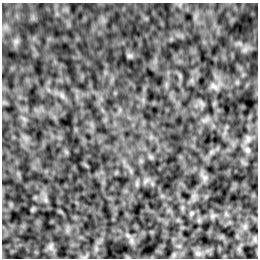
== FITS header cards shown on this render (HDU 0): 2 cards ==
NAXIS1  =                  256 /Number of positions along axis 1
NAXIS2  =                  256 /Number of positions along axis 2

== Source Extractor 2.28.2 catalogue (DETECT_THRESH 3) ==
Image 256 x 256 px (HDU 0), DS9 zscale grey, 1 PNG px = 1 image px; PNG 260 x 260 px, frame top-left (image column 1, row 256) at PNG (2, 3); no overlay
Background -7.88e-04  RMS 0.0021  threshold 0.00633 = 3 sigma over >= 5 px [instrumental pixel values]
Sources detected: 9; all 9 listed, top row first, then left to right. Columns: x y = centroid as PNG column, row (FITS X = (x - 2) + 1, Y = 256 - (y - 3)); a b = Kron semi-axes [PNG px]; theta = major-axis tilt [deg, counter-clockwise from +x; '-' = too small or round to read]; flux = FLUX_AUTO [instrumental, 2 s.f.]
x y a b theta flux
16 41 7 6 - 0.39
129 56 9 4 0 0.24
214 86 13 6 -40 0.49
248 139 10 7 84 0.58
247 150 9 7 -45 0.49
205 178 7 6 - 0.44
192 213 7 4 89 0.21
51 247 11 6 -78 0.57
198 253 8 6 -21 0.4